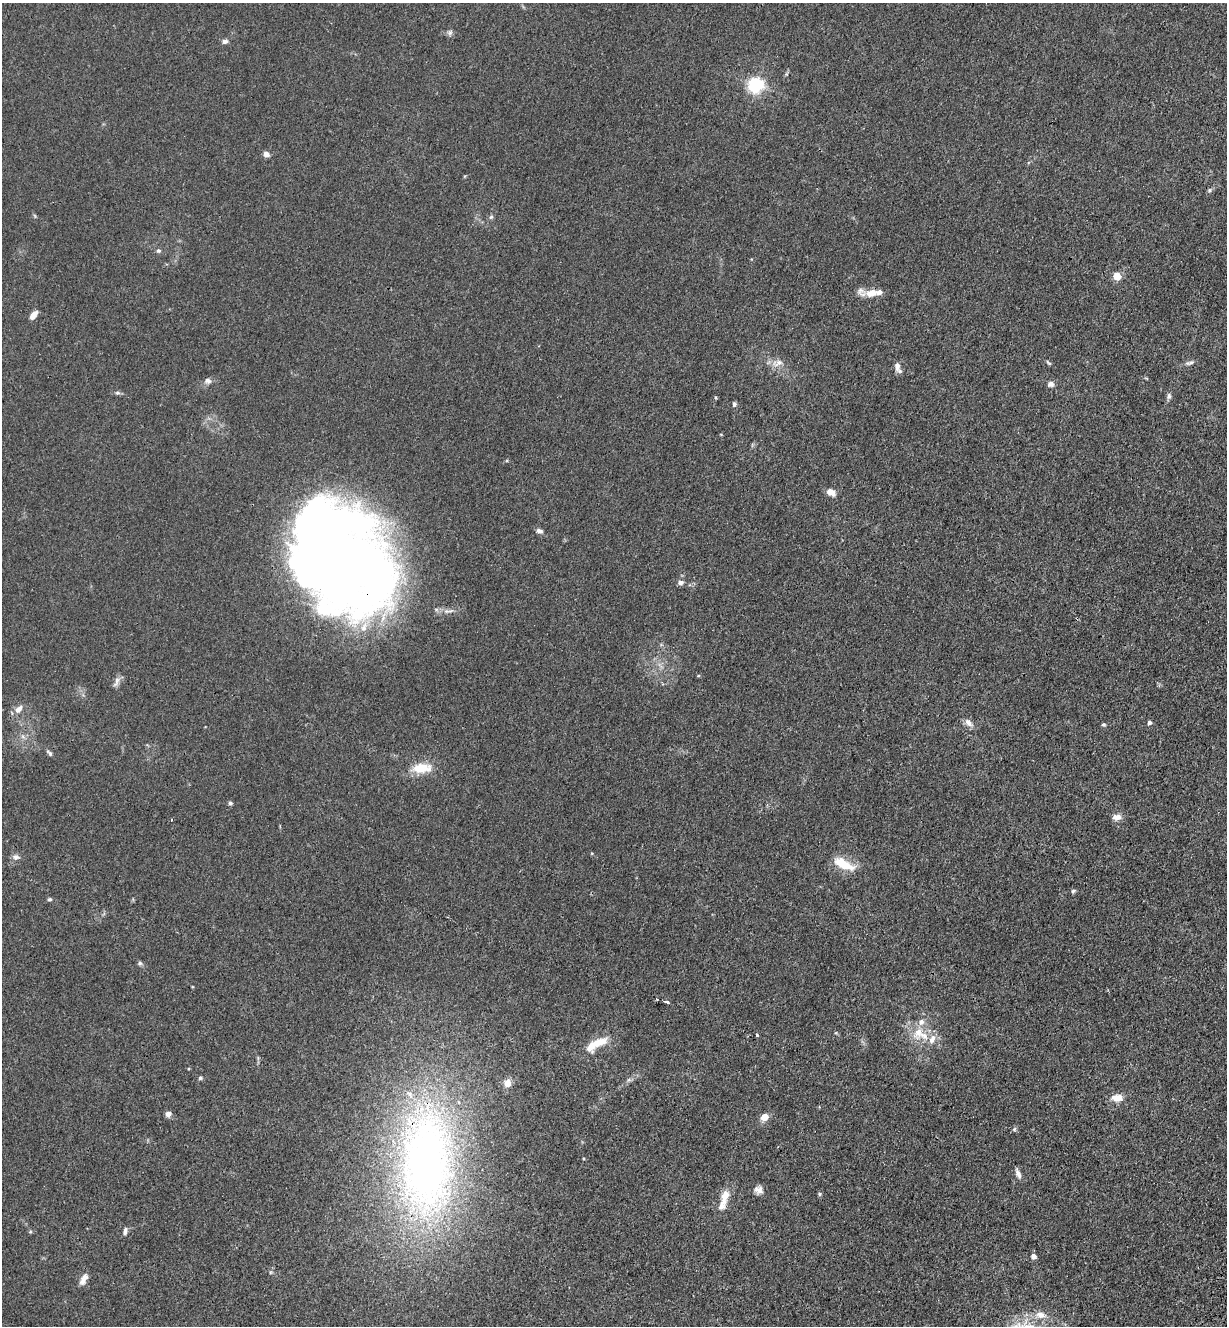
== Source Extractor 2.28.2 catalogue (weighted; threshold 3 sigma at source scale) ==
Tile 6 of 4 x 4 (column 2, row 2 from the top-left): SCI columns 1455-2679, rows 2683-4006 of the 5485 x 5364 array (HDU 1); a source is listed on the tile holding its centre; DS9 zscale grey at full resolution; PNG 1229 x 1328 px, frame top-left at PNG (2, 3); no overlay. Shown black and unused: <1% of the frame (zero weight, under 3 of 4 exposures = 5% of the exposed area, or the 3 px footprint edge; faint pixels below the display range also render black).
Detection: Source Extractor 2.28.2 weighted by HDU 2 'WHT'; one run over the whole footprint, this tile lists its part. Background 0.0365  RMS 0.0045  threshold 0.0201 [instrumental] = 3 sigma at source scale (4.5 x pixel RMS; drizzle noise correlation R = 1.50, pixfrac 1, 0.05/0.05 arcsec/px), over >= 5 px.
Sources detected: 67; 3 inside a brighter object's white glare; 1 cosmic-ray / hot-pixel residue — not listed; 5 inside a brighter listed object's ellipse — not listed separately; the other 58 listed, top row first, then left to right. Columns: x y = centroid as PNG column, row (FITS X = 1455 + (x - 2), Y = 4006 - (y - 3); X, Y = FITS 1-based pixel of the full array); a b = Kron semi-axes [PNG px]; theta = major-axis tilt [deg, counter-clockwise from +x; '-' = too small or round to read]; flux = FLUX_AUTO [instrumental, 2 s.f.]
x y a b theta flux
450 33 9 5 63 1.1
225 41 7 5 18 1.6
786 74 6 4 71 0.64
756 85 6 6 - 120
266 154 8 6 -32 1.7
1210 190 6 5 - 0.75
491 217 6 6 - 0.81
158 250 6 6 - 0.9
1117 276 5 5 - 13
871 293 16 9 14 4.6
34 315 11 6 50 2.8
778 363 17 9 15 3.5
1048 363 9 4 -42 0.7
1190 363 13 5 13 1.5
897 367 12 6 -73 2.8
208 381 8 7 - 1.7
1051 384 7 6 - 2
117 393 7 5 -6 0.9
1169 396 7 6 - 1.2
734 404 7 4 80 0.88
830 492 9 6 -27 3.9
539 531 9 6 -23 1.5
344 561 96 76 -38 570
681 582 8 7 - 1.4
116 682 16 5 68 1.9
19 709 12 7 49 3
1149 722 5 4 - 1.2
968 723 13 7 -44 2.6
1104 724 5 5 - 0.63
49 753 10 4 -44 1
421 768 24 11 3 10
230 803 5 4 - 0.97
1117 817 12 8 6 2.7
16 857 9 7 -6 1.7
843 864 28 11 -26 11
1073 891 6 5 - 0.79
50 899 6 4 0 0.68
140 963 7 5 14 0.84
666 1002 5 3 - 3
919 1032 22 15 63 9.2
757 1035 4 3 - 2.2
932 1039 15 8 66 3.4
599 1042 27 13 34 8.6
200 1078 5 5 - 0.68
629 1080 6 4 -17 0.74
507 1083 7 7 - 4.5
1117 1098 15 9 0 4.3
168 1114 8 7 - 1.6
764 1117 6 5 - 5.7
426 1160 145 67 89 240
1018 1173 14 5 -66 1.8
758 1190 11 10 - 2.6
819 1194 5 4 - 0.63
724 1199 32 9 72 6.4
125 1231 8 5 78 1.7
1033 1256 5 4 - 2.9
84 1279 16 7 63 3.2
1040 1315 13 9 -6 3.8
Overlapping masked pixels (flux is a lower limit): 3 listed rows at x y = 344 561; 666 1002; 426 1160